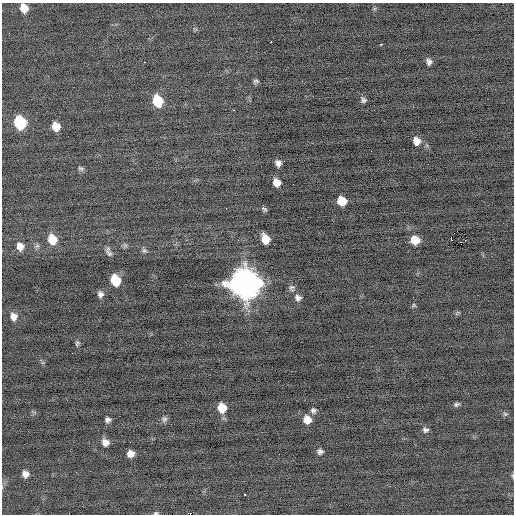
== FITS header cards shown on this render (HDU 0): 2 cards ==
NAXIS1  =                  512 / Axis length
NAXIS2  =                  512 / Axis length

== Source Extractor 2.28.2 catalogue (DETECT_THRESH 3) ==
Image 512 x 512 px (HDU 0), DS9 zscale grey, 1 PNG px = 1 image px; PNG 516 x 516 px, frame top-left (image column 1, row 512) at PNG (2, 3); no overlay
Background -0.151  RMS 0.71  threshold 2.14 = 3 sigma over >= 5 px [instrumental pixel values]
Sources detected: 52; all 52 listed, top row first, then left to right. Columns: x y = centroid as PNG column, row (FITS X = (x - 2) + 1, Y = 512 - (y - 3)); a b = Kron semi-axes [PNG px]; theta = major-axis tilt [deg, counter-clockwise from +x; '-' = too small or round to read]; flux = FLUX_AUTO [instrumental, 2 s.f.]
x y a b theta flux
24 8 8 7 - 590
271 42 3 2 - 540
381 44 4 2 - 520
144 62 2 2 - 68
429 62 7 6 - 170
256 81 6 5 - 95
363 100 7 6 - 120
157 101 10 8 -69 1700
233 110 3 2 - 170
20 122 9 8 - 3200
56 126 7 7 - 600
416 141 8 7 - 380
278 163 6 5 - 210
81 168 8 5 -22 100
276 182 7 6 - 420
293 184 2 2 - 22
342 201 8 7 - 830
226 208 2 2 - 62
264 209 7 4 -35 93
451 237 4 2 - 1700
52 239 10 8 -70 940
265 239 8 6 -69 800
415 240 8 7 - 790
465 240 3 2 - 130
20 246 9 7 -69 370
144 251 7 6 - 100
108 252 10 5 -68 170
115 280 9 7 -71 1500
244 283 12 11 - 74000
292 288 10 8 -83 150
100 294 8 7 - 190
298 298 8 8 - 200
413 305 6 4 60 60
14 317 9 8 - 340
77 343 8 5 69 92
457 404 7 5 25 100
222 408 8 7 - 890
313 410 8 7 - 130
505 414 7 5 43 78
164 419 8 7 - 140
108 420 5 5 - 150
307 420 8 7 - 560
425 430 7 6 - 130
105 442 7 7 - 320
320 451 7 6 - 150
130 454 6 6 - 340
279 454 2 2 - 65
25 474 6 6 - 260
513 476 6 3 -87 57
244 494 3 2 - 140
156 513 6 4 11 77
190 514 2 2 - 78
At the frame edge (FLAGS 8, measured only in part): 4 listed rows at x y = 24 8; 513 476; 156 513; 190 514